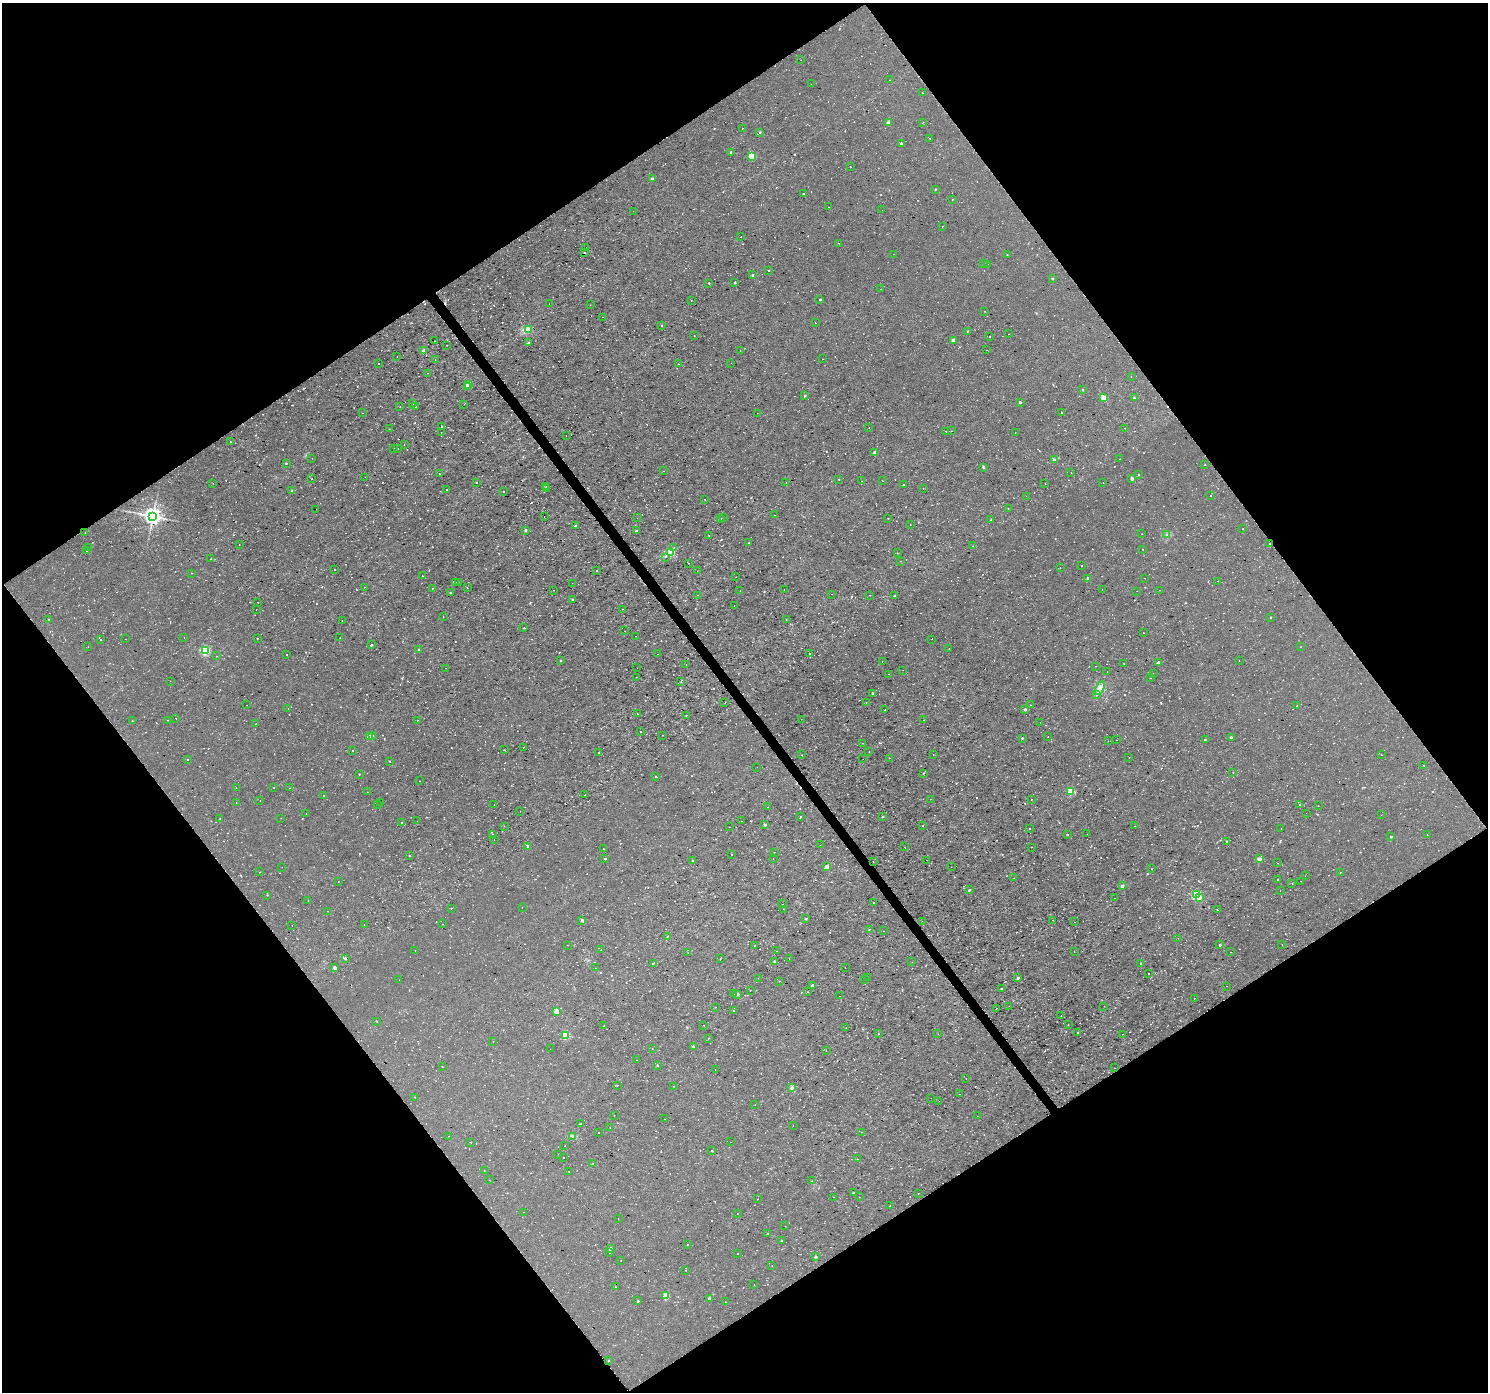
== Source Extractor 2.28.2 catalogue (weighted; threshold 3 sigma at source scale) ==
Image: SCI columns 3-5945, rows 188-5747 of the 5945 x 5874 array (HDU 1 of 3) = the unmasked area's bounding box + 8 px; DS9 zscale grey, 4 x 4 block average (1 PNG px = mean of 4 x 4 image px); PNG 1490 x 1394 px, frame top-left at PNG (2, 3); each listed source drawn as its Kron ellipse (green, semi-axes under 4 px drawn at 4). Shown black and unused: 49% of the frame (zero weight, under 2 of 3 exposures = <1% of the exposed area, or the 3 px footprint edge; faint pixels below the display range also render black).
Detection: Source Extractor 2.28.2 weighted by HDU 2 'WHT'. Background 4.34e-04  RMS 0.0011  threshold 0.00505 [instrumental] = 3 sigma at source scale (4.5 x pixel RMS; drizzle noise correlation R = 1.50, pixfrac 1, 0.0396/0.0396 arcsec/px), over >= 5 px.
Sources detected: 1912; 33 too faint to see at this stretch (4 x 4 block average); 68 cosmic-ray / hot-pixel residue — neither listed nor drawn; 21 coinciding with a brighter row at this scale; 1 inside a brighter listed object's ellipse — not listed separately; of the other 1789, all 500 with FLUX_AUTO >= 0.296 (the completeness limit of this list) listed and drawn (1289 fainter detections not listed), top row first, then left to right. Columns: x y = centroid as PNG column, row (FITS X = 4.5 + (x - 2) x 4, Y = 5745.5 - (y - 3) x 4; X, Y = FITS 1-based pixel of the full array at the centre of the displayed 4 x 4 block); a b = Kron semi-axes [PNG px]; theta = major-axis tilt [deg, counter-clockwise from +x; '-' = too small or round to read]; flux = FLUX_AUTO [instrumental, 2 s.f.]
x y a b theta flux
801 60 2 2 - 0.49
889 80 2 2 - 0.39
811 84 2 2 - 0.3
923 93 2 2 - 0.49
889 122 2 2 - 5.8
922 123 2 2 - 0.41
742 128 2 2 - 0.8
760 132 2 2 - 1.1
930 138 2 2 - 0.53
901 143 2 2 - 2.3
731 152 2 2 - 0.96
752 156 2 2 - 30
850 167 2 2 - 0.6
652 179 2 2 - 5.7
935 189 2 2 - 0.71
803 194 2 2 - 0.78
952 199 2 2 - 0.32
828 207 2 2 - 0.75
882 210 2 2 - 0.33
633 211 2 2 - 0.4
942 226 2 2 - 0.49
741 237 2 2 - 0.33
839 243 2 2 - 0.35
586 247 2 2 - 0.34
584 253 2 2 - 0.65
894 254 2 2 - 0.84
1007 255 2 2 - 0.35
983 263 2 2 - 0.4
988 264 2 2 - 0.35
768 270 2 2 - 0.33
752 275 2 2 - 1.1
1052 279 2 2 - 1.4
735 282 2 2 - 0.9
709 283 2 2 - 0.56
881 289 2 2 - 0.58
691 300 2 2 - 0.39
820 300 2 2 - 1.6
549 304 2 2 - 0.39
590 305 2 2 - 0.39
984 311 2 2 - 0.31
603 317 2 2 - 1.1
816 323 2 2 - 0.4
661 325 2 2 - 0.59
528 330 3 2 - 15
968 331 2 2 - 0.42
1009 334 2 2 - 0.6
694 335 2 2 - 0.65
989 337 2 2 - 2.9
953 340 2 2 - 4.5
435 341 2 2 - 3.8
528 343 2 2 - 0.64
447 345 2 2 - 0.4
423 350 2 2 - 4.5
740 350 2 2 - 0.36
986 350 2 2 - 0.57
397 357 2 2 - 0.5
822 359 2 2 - 0.36
435 360 2 2 - 0.59
378 363 2 2 - 0.3
731 363 2 2 - 0.51
678 364 2 2 - 0.51
427 373 2 2 - 3.1
1131 376 2 2 - 0.36
468 384 2 2 - 11
468 386 2 2 - 2.1
1082 390 2 2 - 0.77
805 396 2 2 - 1.1
1104 398 2 2 - 14
1134 398 2 2 - 1
1020 402 2 2 - 1.8
412 403 2 2 - 0.59
464 404 2 2 - 0.54
400 406 2 2 - 0.38
415 407 2 2 - 0.5
1061 412 2 2 - 0.39
362 413 2 2 - 0.78
757 413 2 2 - 0.3
442 427 2 2 - 0.47
869 428 2 2 - 0.56
1125 428 2 2 - 0.39
389 429 2 2 - 0.32
946 431 2 2 - 0.65
951 431 2 2 - 0.4
441 432 2 2 - 0.43
1015 432 2 2 - 0.33
566 435 2 2 - 0.33
230 442 2 2 - 1.2
404 445 2 2 - 1.7
398 448 2 2 - 0.56
393 449 2 2 - 0.74
875 453 2 2 - 8.8
312 458 2 2 - 0.39
1120 459 2 2 - 0.42
1054 460 2 2 - 4.4
286 463 2 2 - 0.71
1205 465 2 2 - 0.35
983 467 2 2 - 1.3
663 471 2 2 - 0.47
1071 472 2 2 - 0.33
439 473 2 2 - 0.5
1138 474 2 2 - 0.52
365 477 2 2 - 0.57
1132 478 2 2 - 3.6
312 479 2 2 - 0.83
839 479 2 2 - 0.42
862 481 2 2 - 0.31
882 481 2 2 - 0.4
476 482 2 2 - 0.43
786 482 2 2 - 0.61
213 483 2 2 - 0.3
1045 483 2 2 - 0.37
1103 483 2 2 - 0.32
904 485 2 2 - 0.98
546 486 2 2 - 0.49
547 488 2 2 - 1.4
923 488 2 2 - 0.37
292 490 2 2 - 0.83
447 490 2 2 - 0.49
504 492 2 2 - 0.73
1026 496 2 2 - 0.53
1210 496 2 2 - 0.32
705 499 2 2 - 0.3
1008 508 2 2 - 0.66
316 509 2 2 - 0.35
774 515 2 2 - 0.33
153 516 3 3 - 420
544 517 2 2 - 0.38
637 518 2 2 - 0.49
723 518 2 2 - 0.46
888 518 2 2 - 0.38
720 519 2 2 - 1
991 520 2 2 - 0.83
910 524 2 2 - 0.32
575 526 2 2 - 0.61
1243 529 2 2 - 0.36
525 530 2 2 - 1.3
636 531 2 2 - 2.3
85 532 2 2 - 0.32
1142 534 2 2 - 0.31
1167 535 3 2 - 0.64
709 536 2 2 - 0.78
749 543 2 2 - 0.42
239 544 2 2 - 0.3
1270 544 2 2 - 1.4
973 546 2 2 - 0.55
88 547 2 2 - 0.35
674 547 2 2 - 0.44
1143 549 2 2 - 0.53
87 551 2 2 - 0.48
670 553 3 2 - 46
897 553 2 2 - 0.73
665 557 2 2 - 0.43
211 559 2 2 - 1.2
900 561 2 2 - 0.57
689 563 2 2 - 1.2
1082 565 2 2 - 0.65
1060 567 2 2 - 0.38
335 570 2 2 - 2.5
596 571 2 2 - 0.45
697 571 2 2 - 0.65
192 573 2 2 - 0.67
422 576 2 2 - 0.55
736 577 2 2 - 0.71
1088 578 2 2 - 1.4
1145 578 2 2 - 0.53
1218 581 2 2 - 0.45
456 582 2 2 - 0.39
458 582 2 2 - 0.62
572 583 2 2 - 0.49
365 587 2 2 - 0.35
432 588 2 2 - 0.51
467 588 2 2 - 0.31
784 589 2 2 - 0.39
1102 589 2 2 - 0.35
553 590 2 2 - 0.34
1159 590 2 2 - 0.31
740 591 2 2 - 0.6
1137 591 2 2 - 0.33
450 593 2 2 - 0.73
832 594 2 2 - 0.56
698 595 2 2 - 0.53
870 595 2 2 - 0.51
895 596 2 2 - 2
572 600 2 2 - 0.66
258 602 2 2 - 0.63
734 606 2 2 - 0.42
622 609 2 2 - 0.56
256 610 2 2 - 0.32
443 617 2 2 - 0.5
1270 617 2 2 - 0.69
49 620 2 2 - 2.7
786 620 2 2 - 0.33
342 621 2 2 - 0.47
524 628 2 2 - 0.63
624 631 2 2 - 0.39
1144 633 2 2 - 0.47
636 636 2 2 - 0.48
184 638 2 2 - 0.64
257 638 2 2 - 1
340 638 2 2 - 0.56
100 639 2 2 - 0.33
125 639 2 2 - 0.4
932 639 2 2 - 0.69
371 645 2 2 - 1.7
88 647 2 2 - 0.37
1301 647 2 2 - 0.49
949 649 2 2 - 0.42
419 650 2 2 - 0.88
205 651 2 2 - 68
286 654 2 2 - 0.69
658 654 2 2 - 0.86
809 654 2 2 - 0.48
217 656 2 2 - 0.32
560 660 2 2 - 0.66
1239 660 2 2 - 0.46
882 661 2 2 - 0.31
1158 662 2 2 - 1.6
1124 663 2 2 - 0.48
686 664 2 2 - 1.1
1095 666 2 2 - 0.39
446 668 2 2 - 0.31
637 668 2 2 - 0.3
903 670 2 2 - 0.36
1107 672 2 2 - 0.33
1153 673 2 2 - 0.89
889 674 2 2 - 0.36
636 677 2 2 - 0.36
1150 678 2 2 - 0.99
170 681 2 2 - 0.38
681 682 2 2 - 0.33
1100 688 7 4 64 3.1
873 693 2 2 - 1.6
1096 695 2 2 - 0.33
866 702 2 2 - 0.34
725 703 2 2 - 3.4
247 705 2 2 - 0.31
1030 705 2 2 - 0.56
1297 706 2 2 - 0.41
288 708 2 2 - 0.38
1025 709 2 2 - 4.2
885 710 2 2 - 1
637 714 2 2 - 0.35
686 715 2 2 - 0.59
176 718 2 2 - 0.45
801 719 2 2 - 0.36
168 720 2 2 - 1.4
417 720 2 2 - 0.54
924 720 2 2 - 0.32
132 721 2 2 - 0.33
1040 722 2 2 - 0.43
256 724 2 2 - 0.51
641 731 2 2 - 0.35
662 735 2 2 - 0.34
372 736 2 2 - 1
369 737 2 2 - 13
1048 737 2 2 - 0.43
1231 737 2 2 - 2.4
1022 738 2 2 - 1.6
1116 740 2 2 - 0.32
1205 740 2 2 - 0.71
1108 741 2 2 - 0.45
863 743 2 2 - 0.3
523 747 2 2 - 0.58
504 750 2 2 - 0.37
353 751 2 2 - 0.52
869 752 2 2 - 1.1
599 753 2 2 - 0.82
801 755 2 2 - 0.6
933 755 2 2 - 0.32
1381 755 2 2 - 0.32
1129 757 2 2 - 0.42
889 758 2 2 - 0.39
188 759 2 2 - 0.61
863 759 2 2 - 0.4
390 761 2 2 - 1.6
1424 765 2 2 - 0.53
757 767 2 2 - 0.42
1233 772 2 2 - 0.33
924 773 2 2 - 0.65
359 774 2 2 - 0.3
655 777 2 2 - 0.49
420 781 2 2 - 0.55
236 788 2 2 - 0.46
273 788 2 2 - 0.42
289 788 2 2 - 0.53
1071 791 2 2 - 31
368 792 2 2 - 0.63
323 795 2 2 - 0.48
585 795 2 2 - 1.1
930 799 2 2 - 0.51
1031 799 2 2 - 0.32
260 801 2 2 - 0.88
380 802 2 2 - 0.5
236 803 2 2 - 0.34
378 805 2 2 - 0.52
494 805 2 2 - 0.76
1299 805 2 2 - 0.56
1318 806 2 2 - 0.39
768 807 2 2 - 0.67
520 811 2 2 - 0.31
1306 813 2 2 - 0.51
306 814 2 2 - 0.34
1381 815 2 2 - 0.44
801 817 2 2 - 0.5
882 817 2 2 - 0.59
220 818 2 2 - 0.32
281 818 2 2 - 0.39
417 821 2 2 - 0.33
741 821 2 2 - 0.68
401 822 2 2 - 0.49
765 825 2 2 - 1.5
923 825 2 2 - 0.32
504 826 2 2 - 0.39
1135 826 2 2 - 0.36
729 827 2 2 - 0.4
1030 828 2 2 - 0.47
1281 828 2 2 - 0.39
493 834 2 2 - 1.1
1068 834 2 2 - 0.37
1087 834 2 2 - 0.39
1427 835 2 2 - 0.4
1391 837 2 2 - 0.97
494 839 2 2 - 0.3
1227 841 2 2 - 0.46
820 845 2 2 - 0.3
528 846 2 2 - 1.8
904 847 2 2 - 0.73
1031 847 2 2 - 0.61
603 849 2 2 - 0.37
774 852 2 2 - 0.49
732 855 2 2 - 0.52
409 856 2 2 - 0.44
773 858 2 2 - 0.76
605 859 2 2 - 240
1259 859 2 2 - 7.6
927 860 2 2 - 0.42
693 861 2 2 - 1
873 861 2 2 - 0.69
1277 863 2 2 - 0.51
827 866 2 2 - 9.8
282 867 2 2 - 0.35
951 867 2 2 - 0.57
1152 869 2 2 - 0.54
260 872 2 2 - 0.37
1340 872 2 2 - 0.31
1305 876 2 2 - 0.4
1014 878 2 2 - 0.46
1278 879 2 2 - 0.56
338 881 2 2 - 0.61
1301 881 2 2 - 0.36
1292 884 2 2 - 0.51
1122 886 2 2 - 4.6
969 890 2 2 - 1.4
1280 890 2 2 - 0.38
267 895 2 2 - 0.49
1196 895 2 2 - 70
1114 898 2 2 - 0.36
1199 898 3 3 - 3.3
308 901 2 2 - 0.34
874 903 2 2 - 0.4
783 904 2 2 - 0.4
522 907 2 2 - 0.49
451 908 2 2 - 1
783 909 2 2 - 0.33
1217 910 2 2 - 0.39
328 911 2 2 - 0.47
806 919 2 2 - 1.7
582 920 2 2 - 2.2
1053 920 2 2 - 0.44
922 921 2 2 - 0.92
1074 922 2 2 - 1
364 924 2 2 - 0.46
443 924 2 2 - 0.61
292 925 2 2 - 0.31
869 930 2 2 - 0.35
884 931 2 2 - 0.42
667 936 2 2 - 0.39
1178 938 2 2 - 0.31
568 945 2 2 - 0.3
1220 945 2 2 - 1.8
1282 945 2 2 - 0.34
754 946 2 2 - 0.39
415 950 2 2 - 0.55
601 950 2 2 - 0.6
777 951 2 2 - 0.38
1074 951 2 2 - 0.3
1230 952 2 2 - 0.97
688 953 2 2 - 0.42
345 959 2 2 - 1.6
720 959 2 2 - 0.36
789 959 2 2 - 0.67
774 961 2 2 - 1.2
912 962 2 2 - 0.51
653 963 3 2 - 0.56
1141 963 2 2 - 0.81
334 968 2 2 - 4.4
595 968 2 2 - 0.41
845 968 2 2 - 0.47
1148 973 2 2 - 0.93
867 977 2 2 - 0.39
758 978 2 2 - 0.39
1018 978 2 2 - 1.6
399 980 2 2 - 0.36
864 980 2 2 - 0.55
779 981 2 2 - 0.64
812 985 2 2 - 2.3
1226 986 2 2 - 0.42
1001 988 2 2 - 0.69
750 990 2 2 - 0.32
807 992 2 2 - 0.52
734 994 2 2 - 0.45
738 994 2 2 - 3.3
840 996 2 2 - 0.47
1194 998 2 2 - 0.37
1009 1006 2 2 - 0.39
1104 1006 2 2 - 0.36
716 1007 2 2 - 0.43
997 1008 2 2 - 0.85
557 1011 2 2 - 13
733 1011 2 2 - 0.85
1061 1016 2 2 - 0.4
377 1021 2 2 - 0.42
704 1025 2 2 - 0.35
1068 1025 2 2 - 0.66
604 1026 2 2 - 0.31
846 1028 2 2 - 0.56
1077 1032 2 2 - 1.7
878 1034 2 2 - 0.82
938 1034 2 2 - 0.31
1122 1034 2 2 - 0.39
566 1035 2 2 - 47
708 1039 2 2 - 0.47
493 1041 2 2 - 0.44
693 1046 2 2 - 1.4
550 1049 2 2 - 0.48
652 1049 2 2 - 0.44
826 1050 2 2 - 0.57
637 1060 2 2 - 0.36
657 1065 2 2 - 1
442 1067 2 2 - 0.84
1114 1068 2 2 - 0.31
715 1070 2 2 - 0.35
966 1078 2 2 - 0.56
617 1086 2 2 - 0.71
674 1086 2 2 - 0.38
792 1088 3 3 - 1.2
959 1094 2 2 - 0.3
415 1097 2 2 - 0.42
931 1098 2 2 - 0.3
939 1101 2 2 - 0.34
755 1105 2 2 - 0.43
614 1115 2 2 - 0.31
977 1116 2 2 - 0.63
665 1119 2 2 - 0.3
580 1124 2 2 - 2.3
793 1125 2 2 - 0.53
610 1127 2 2 - 0.31
862 1132 2 2 - 0.37
598 1133 2 2 - 0.43
449 1136 2 2 - 0.61
573 1136 3 2 - 0.71
471 1142 2 2 - 0.51
730 1142 2 2 - 0.42
565 1146 2 2 - 0.4
712 1150 2 2 - 0.57
558 1154 2 2 - 0.35
563 1158 2 2 - 0.39
857 1159 2 2 - 0.45
592 1164 2 2 - 1.7
484 1171 2 2 - 0.31
569 1171 2 2 - 0.89
489 1180 2 2 - 0.35
811 1181 2 2 - 0.46
853 1192 2 2 - 0.75
918 1193 2 2 - 0.33
834 1197 2 2 - 0.63
859 1197 2 2 - 0.34
758 1199 2 2 - 0.78
890 1206 2 2 - 0.37
523 1212 2 2 - 0.75
737 1213 2 2 - 0.6
618 1218 2 2 - 0.44
785 1226 2 2 - 0.38
768 1234 2 2 - 0.4
781 1240 2 2 - 0.88
687 1244 2 2 - 0.62
610 1248 2 2 - 5.5
609 1253 2 2 - 0.33
737 1254 2 2 - 0.51
815 1257 2 2 - 3.4
621 1261 2 2 - 0.35
772 1265 2 2 - 0.4
686 1270 2 2 - 0.31
754 1285 2 2 - 0.42
615 1287 2 2 - 0.74
666 1296 2 2 - 23
709 1298 2 2 - 1.2
638 1301 2 2 - 1
725 1302 2 2 - 0.34
608 1361 2 2 - 1.1
Overlapping masked pixels (flux is a lower limit): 1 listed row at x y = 1270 544
Diffuse or blended objects may show on this block-average render without a row.